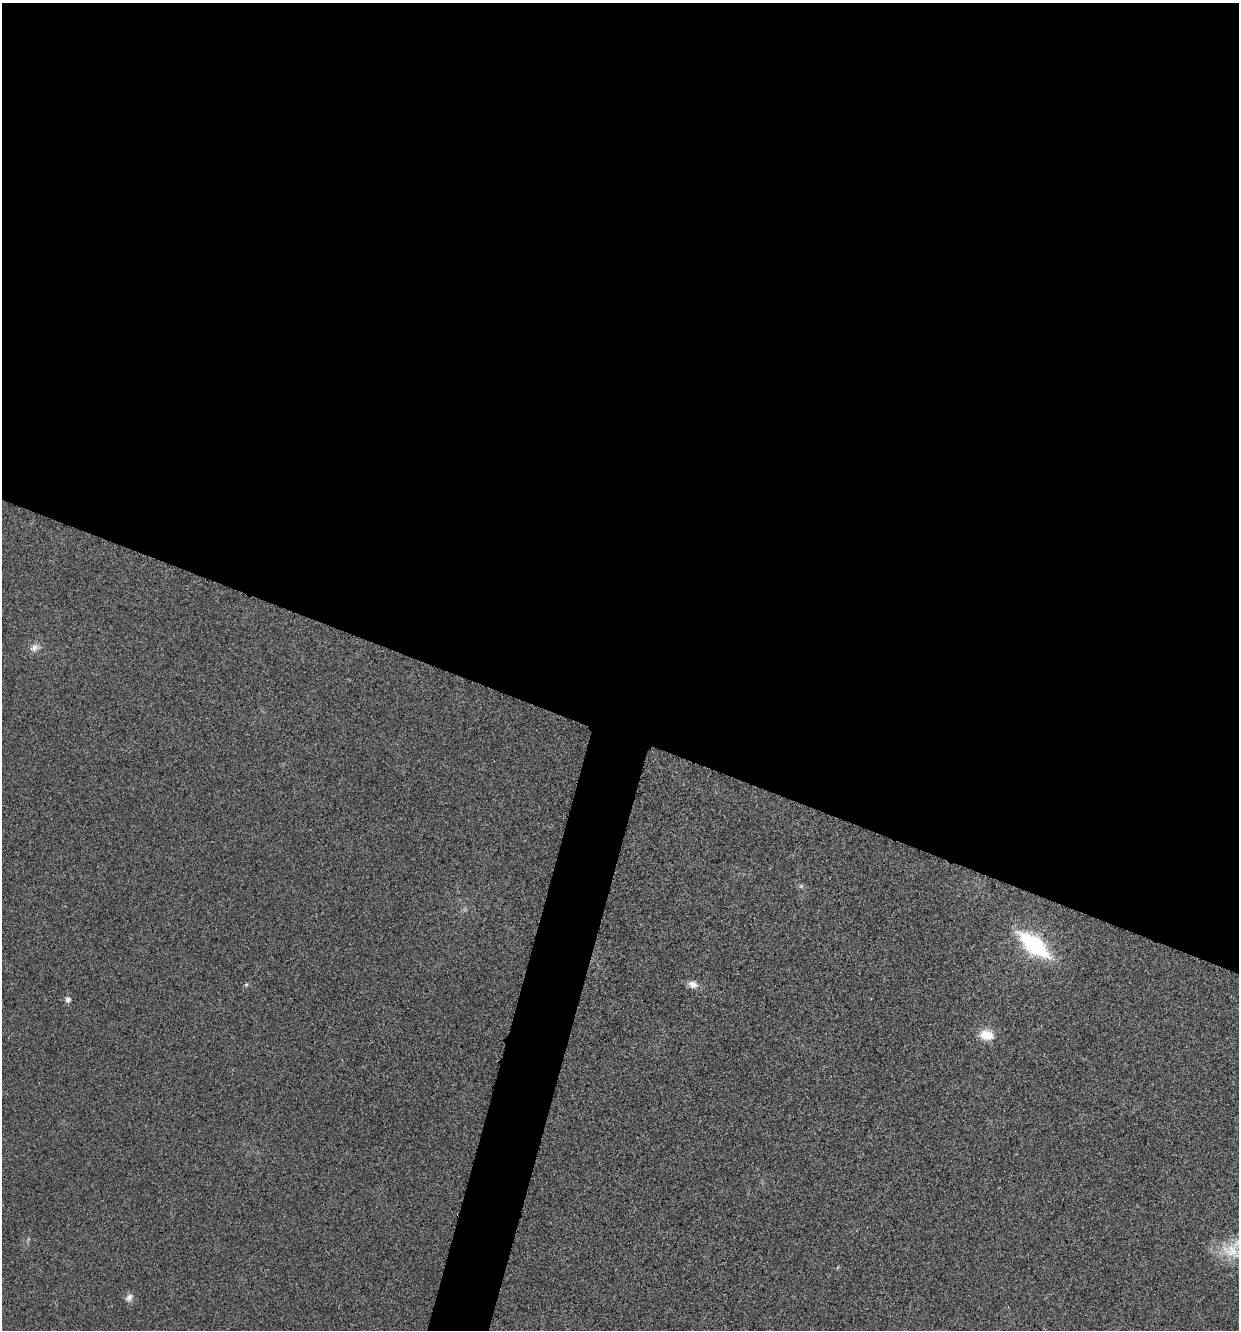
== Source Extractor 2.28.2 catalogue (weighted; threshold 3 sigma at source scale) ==
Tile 3 of 4 x 4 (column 3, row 1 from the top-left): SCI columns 2608-3844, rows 3995-5322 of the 5343 x 5332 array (HDU 1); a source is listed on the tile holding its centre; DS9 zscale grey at full resolution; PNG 1241 x 1332 px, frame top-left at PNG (2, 3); no overlay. Shown black and unused: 57% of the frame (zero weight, under 3 of 4 exposures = <1% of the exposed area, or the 3 px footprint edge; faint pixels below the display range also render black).
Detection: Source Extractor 2.28.2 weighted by HDU 2 'WHT'; one run over the whole footprint, this tile lists its part. Background 0.0283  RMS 0.0061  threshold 0.0274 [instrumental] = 3 sigma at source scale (4.5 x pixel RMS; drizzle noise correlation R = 1.50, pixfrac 1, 0.05/0.05 arcsec/px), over >= 5 px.
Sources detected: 9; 1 inside a brighter listed object's ellipse — not listed separately; the other 8 listed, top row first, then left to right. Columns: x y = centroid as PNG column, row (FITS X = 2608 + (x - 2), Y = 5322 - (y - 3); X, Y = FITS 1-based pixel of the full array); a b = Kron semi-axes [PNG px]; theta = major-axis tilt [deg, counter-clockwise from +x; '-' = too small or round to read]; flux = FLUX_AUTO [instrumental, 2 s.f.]
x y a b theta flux
34 648 12 9 33 3.5
801 886 6 4 -42 1
1034 945 36 15 -39 52
693 984 12 9 -18 4.2
68 1000 8 7 - 2
986 1035 16 12 -10 10
1232 1251 36 19 -22 18
129 1297 12 8 45 2.8
Isophote crosses this tile's border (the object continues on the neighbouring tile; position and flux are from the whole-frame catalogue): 1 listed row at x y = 1232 1251